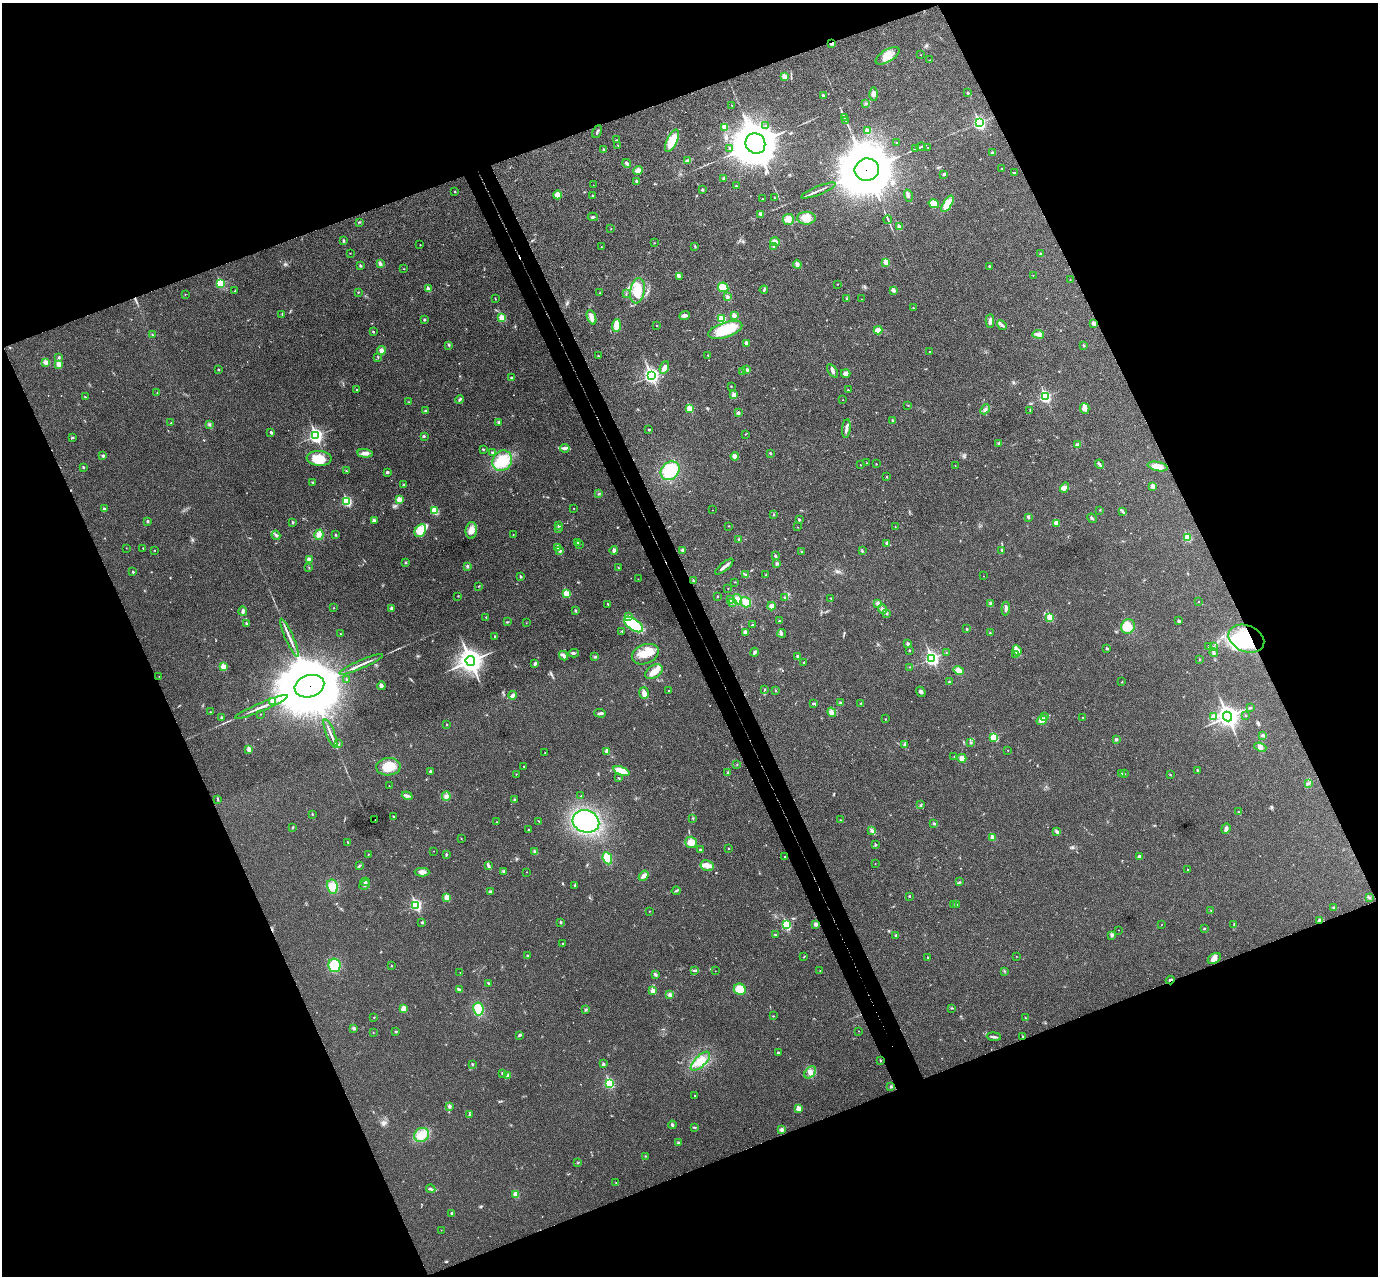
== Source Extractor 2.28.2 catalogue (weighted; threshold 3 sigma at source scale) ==
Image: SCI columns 55-5558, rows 178-5270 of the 5615 x 5574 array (HDU 1 of 3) = the unmasked area's bounding box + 8 px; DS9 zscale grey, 4 x 4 block average (1 PNG px = mean of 4 x 4 image px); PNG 1380 x 1278 px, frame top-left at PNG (2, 3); each listed source drawn as its Kron ellipse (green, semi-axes under 4 px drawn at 4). Shown black and unused: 44% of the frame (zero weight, under 3 of 4 exposures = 6% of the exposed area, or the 3 px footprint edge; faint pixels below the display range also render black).
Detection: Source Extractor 2.28.2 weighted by HDU 2 'WHT'. Background 0.0328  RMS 0.0049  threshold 0.0219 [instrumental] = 3 sigma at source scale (4.5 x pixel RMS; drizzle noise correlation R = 1.50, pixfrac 1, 0.05/0.05 arcsec/px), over >= 5 px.
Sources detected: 548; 1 too faint to see at this stretch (4 x 4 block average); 1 inside a brighter object's white glare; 1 cosmic-ray / hot-pixel residue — neither listed nor drawn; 3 coinciding with a brighter row at this scale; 13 inside a brighter listed object's ellipse — not listed separately; of the other 529, all 500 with FLUX_AUTO >= 0.726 (the completeness limit of this list) listed and drawn (29 fainter detections not listed), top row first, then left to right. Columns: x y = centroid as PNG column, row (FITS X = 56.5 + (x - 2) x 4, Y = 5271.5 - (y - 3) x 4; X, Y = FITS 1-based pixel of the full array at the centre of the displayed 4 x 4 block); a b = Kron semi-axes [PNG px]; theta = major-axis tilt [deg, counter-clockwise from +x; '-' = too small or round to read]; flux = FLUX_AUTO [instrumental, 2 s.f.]
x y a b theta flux
831 43 2 2 - 20
921 55 2 2 - 0.74
887 56 13 6 31 28
930 60 2 2 - 1
784 76 2 2 - 42
968 93 2 2 - 5.7
874 94 6 4 -89 10
823 95 3 2 - 3.2
866 104 2 2 - 1.5
732 105 2 2 - 0.94
844 117 4 2 - 2.7
846 121 2 2 - 1.5
979 123 3 2 - 430
765 126 2 2 - 2
725 127 2 2 - 58
867 131 2 2 - 38
597 132 7 2 64 4.1
616 140 2 2 - 0.94
672 141 12 5 64 55
896 142 2 2 - 1.3
755 143 10 9 - 9000
618 145 2 2 - 1.2
921 147 5 2 - 3.1
928 147 2 2 - 1.8
729 149 2 2 - 1.1
916 149 4 2 - 2.9
604 150 2 2 - 10
993 153 4 3 - 5.5
688 161 2 2 - 1.8
627 163 4 2 - 7.3
1002 168 2 2 - 1.2
638 170 5 3 - 21
867 170 12 11 - 19000
1014 173 2 2 - 2.6
944 174 2 2 - 1.8
723 179 3 2 - 3
636 181 2 2 - 10
593 185 2 2 - 0.75
736 186 2 2 - 1.6
702 190 2 2 - 10
818 190 18 2 22 9.7
455 192 2 2 - 2.1
557 195 4 4 - 17
592 196 2 2 - 5.3
908 196 6 3 -74 6.3
774 198 2 2 - 2.3
762 199 2 2 - 0.83
934 204 5 4 - 37
948 204 9 4 59 44
761 214 4 3 - 5.1
593 217 5 2 - 4.1
806 218 9 6 0 22
788 220 5 5 - 13
888 220 4 2 - 3.2
359 222 2 2 - 1.2
899 227 2 2 - 27
611 229 2 2 - 0.92
343 240 3 2 - 2
775 242 5 3 - 16
654 243 2 2 - 0.86
420 245 2 2 - 2
695 246 3 2 - 2.1
773 246 3 2 - 1.8
601 247 2 2 - 0.81
350 253 2 2 - 0.91
1041 254 2 2 - 9
885 262 2 2 - 37
380 264 3 3 - 7
797 264 4 4 - 7.9
360 266 2 2 - 10
989 266 2 2 - 3
403 269 2 2 - 0.83
1033 275 2 2 - 1.5
679 276 3 2 - 2.7
1070 280 2 2 - 0.85
220 283 2 2 - 170
837 284 2 2 - 1.1
723 287 5 4 - 32
428 289 2 2 - 26
764 290 4 2 - 3.8
893 290 2 2 - 22
235 291 2 2 - 4.7
637 291 13 7 79 54
358 292 2 2 - 2.8
599 293 2 2 - 1.1
185 294 2 2 - 1.3
626 294 2 2 - 1
727 297 3 3 - 3.8
495 299 2 2 - 2.3
847 299 3 2 - 2.5
862 299 2 2 - 1.5
913 308 2 2 - 1.1
282 315 2 2 - 1.7
685 315 5 3 - 6.9
734 315 2 2 - 34
592 317 7 3 -68 16
502 318 2 2 - 95
722 319 2 2 - 120
424 320 2 2 - 9.3
990 321 7 3 87 9
1094 323 2 2 - 28
616 325 6 3 86 40
657 325 2 2 - 1.8
1002 325 5 2 - 6.1
725 330 18 7 18 110
878 330 4 3 - 21
373 332 2 2 - 2.5
1038 334 6 3 -7 9.1
152 335 2 2 - 1.5
746 343 2 2 - 30
449 345 3 2 - 3.6
1084 345 2 2 - 8.1
381 351 4 4 - 8.8
930 351 2 2 - 1.3
708 355 2 2 - 2
598 356 2 2 - 1.6
59 357 3 2 - 2.7
378 357 4 2 - 1.7
46 362 4 3 - 10
59 364 2 2 - 48
664 367 6 4 68 13
218 369 2 2 - 4.4
747 369 4 3 - 4
833 371 7 3 -55 8.1
743 372 3 3 - 4.7
846 373 5 4 - 8.3
651 376 3 3 - 840
511 378 2 2 - 7.5
731 386 2 2 - 1.4
357 389 2 2 - 2.3
848 390 2 2 - 3.6
157 393 2 2 - 1.1
734 395 2 2 - 43
85 397 3 2 - 1.3
1045 397 3 2 - 400
460 399 4 2 - 4.1
843 400 2 2 - 0.86
409 402 2 2 - 1.4
908 405 2 2 - 1.2
1085 408 5 4 - 9.2
690 409 2 2 - 100
985 409 5 3 - 6.1
425 411 2 2 - 2.6
1030 411 3 2 - 1.8
738 413 3 3 - 4.2
893 420 2 2 - 3.1
498 422 2 2 - 3
171 423 2 2 - 1.2
209 424 2 2 - 2.7
846 429 9 2 84 8.5
649 430 2 2 - 2.9
271 432 3 2 - 4
746 434 2 2 - 1.2
316 436 3 2 - 720
424 436 2 2 - 7
73 438 3 2 - 2.5
999 443 2 2 - 1.5
1077 444 3 2 - 3.6
565 448 5 3 - 7.1
483 449 2 2 - 4.8
365 453 8 3 -4 12
492 453 3 2 - 4.5
770 453 3 2 - 2.3
103 456 2 2 - 11
735 456 4 3 - 14
319 458 12 7 -4 43
502 461 11 9 56 78
867 463 2 2 - 0.77
876 464 2 2 - 1.4
1099 464 5 2 - 5.4
860 465 2 2 - 1.1
955 465 2 2 - 1.6
1158 466 10 4 -13 22
83 467 2 2 - 6.2
346 471 3 2 - 1.6
670 471 10 8 45 100
387 472 3 2 - 5
887 477 2 2 - 1.6
312 482 2 2 - 1.7
404 484 3 2 - 2.3
1153 486 2 2 - 28
1064 488 5 3 - 11
599 493 2 2 - 1.8
399 499 2 2 - 58
347 501 2 2 - 260
574 508 2 2 - 1.1
104 509 2 2 - 11
712 510 2 2 - 1
1100 510 2 2 - 1.4
435 511 2 2 - 130
1123 512 4 2 - 3.8
773 514 2 2 - 2.1
1028 517 2 2 - 3.9
1092 518 5 2 - 3.7
799 519 3 2 - 3.6
374 520 3 3 - 6.6
147 521 2 2 - 8.5
292 522 2 2 - 7.4
1056 523 4 3 - 11
559 526 2 2 - 4.2
728 526 2 2 - 1.1
798 527 2 2 - 1.2
895 527 2 2 - 1.1
558 529 2 2 - 1.2
471 530 8 5 84 18
420 531 7 5 56 83
513 534 2 2 - 1.4
276 535 4 2 - 4.2
319 535 5 4 - 10
335 535 3 2 - 2
1188 538 2 2 - 100
738 539 2 2 - 2.3
578 543 2 2 - 5.1
887 543 4 2 - 5.2
580 544 2 2 - 0.84
558 547 2 2 - 23
126 548 2 2 - 1
143 548 2 2 - 2.2
155 550 2 2 - 0.87
614 550 4 3 - 6.4
682 550 4 2 - 5.2
1002 550 3 2 - 3
560 551 2 2 - 11
862 551 3 2 - 2.5
801 552 2 2 - 1.3
775 556 2 2 - 11
309 560 4 3 - 14
406 562 2 2 - 1.6
777 563 3 3 - 4.4
467 566 3 2 - 5
724 567 11 2 40 12
309 568 3 2 - 1.8
619 568 2 2 - 0.9
133 572 2 2 - 5.7
745 574 3 2 - 2.4
766 575 2 2 - 1.4
984 576 2 2 - 0.88
520 577 2 2 - 8.9
638 579 2 2 - 0.73
693 581 2 2 - 2.3
735 582 2 2 - 1
479 586 3 2 - 1.6
728 588 2 2 - 0.75
566 594 2 2 - 93
458 596 2 2 - 1.1
718 596 2 2 - 1.1
784 598 2 2 - 1.6
831 598 2 2 - 1.5
737 599 5 4 - 13
730 600 2 2 - 1.2
746 602 6 5 - 16
1198 602 2 2 - 1.3
732 603 3 2 - 3.1
878 603 3 3 - 5.3
608 604 3 2 - 2.4
991 604 3 3 - 5.9
771 606 4 3 - 9.6
333 608 2 2 - 2.1
392 608 2 2 - 19
1006 608 7 2 86 8.2
882 609 4 3 - 8.9
243 611 5 3 - 5.7
575 611 2 2 - 9.3
886 613 3 2 - 3.3
486 617 2 2 - 3.3
628 617 4 3 - 5.9
1050 617 2 2 - 91
779 621 2 2 - 2.5
1179 621 3 3 - 4.5
507 622 2 2 - 2.5
246 623 3 2 - 2.6
526 623 2 2 - 0.8
633 624 11 5 -36 120
752 625 2 2 - 2
1128 626 7 6 - 43
967 629 2 2 - 2.1
622 631 2 2 - 2.4
745 632 3 3 - 5.5
782 633 4 3 - 4
990 633 2 2 - 1.6
340 634 2 2 - 1.3
495 636 2 2 - 6.1
289 638 21 2 -67 17
1246 639 19 13 -23 140
908 644 2 2 - 19
1209 646 2 2 - 1.5
1213 646 2 2 - 0.98
1107 649 2 2 - 9.2
1017 650 5 3 - 21
909 651 2 2 - 4.3
755 652 4 2 - 5.9
1214 652 4 2 - 3.8
573 653 5 2 - 5.2
946 653 2 2 - 1.4
645 654 14 9 23 42
1015 654 3 2 - 2.3
564 656 5 3 - 6.8
595 657 4 2 - 3.1
797 657 2 2 - 1.5
932 658 3 2 - 680
1200 659 2 2 - 1.7
470 661 5 4 - 2200
804 662 2 2 - 1.5
535 663 3 2 - 5.2
361 664 23 2 24 16
223 667 2 2 - 79
910 667 2 2 - 0.94
959 671 5 4 - 19
654 672 9 6 36 27
159 676 2 2 - 0.73
347 679 3 2 - 2.5
950 682 3 2 - 2.8
1122 682 2 2 - 1.4
309 686 15 11 16 33000
381 686 4 3 - 11
764 689 3 2 - 1.9
669 690 2 2 - 1.1
776 690 2 2 - 1.6
921 692 5 3 - 7.3
644 693 6 4 -73 15
513 695 4 2 - 9.3
272 701 2 2 - 27
840 703 3 2 - 2.8
861 703 2 2 - 1.1
813 704 3 2 - 3
261 707 29 2 23 22
1250 708 3 2 - 2.5
210 712 2 2 - 1.6
832 712 5 3 - 7.3
600 713 6 3 -2 6
261 714 2 2 - 0.75
1245 715 2 2 - 3.5
1045 716 2 2 - 1.2
1227 716 5 4 - 1400
1083 717 2 2 - 2.1
1214 717 3 3 - 11
222 718 2 2 - 12
885 719 2 2 - 1.4
1042 720 5 3 - 8.7
447 725 2 2 - 4.2
330 734 15 2 -68 12
1263 735 3 2 - 4.3
994 738 2 2 - 130
1116 740 3 2 - 5.1
971 742 2 2 - 2.7
339 744 4 2 - 2.9
904 744 3 3 - 3.8
1260 747 6 4 -22 8.1
249 749 2 2 - 35
1008 750 2 2 - 1.3
607 751 2 2 - 38
545 753 2 2 - 2.2
954 757 2 2 - 0.87
962 758 4 4 - 11
737 765 2 2 - 1
524 766 2 2 - 2.1
388 767 12 8 2 46
1197 770 2 2 - 8.5
430 771 2 2 - 7
621 771 8 4 -20 43
727 773 2 2 - 2.2
516 774 2 2 - 2
1122 774 2 2 - 12
1124 774 2 2 - 2
1170 775 2 2 - 1.9
618 778 2 2 - 1.6
1308 783 2 2 - 1.3
389 786 2 2 - 0.77
407 796 5 3 - 7.3
446 796 4 3 - 7.1
581 796 2 2 - 1.2
218 799 3 2 - 1.5
515 799 2 2 - 4.2
920 805 2 2 - 1.4
1238 812 2 2 - 1.9
312 814 2 2 - 4.8
393 816 2 2 - 4
693 818 2 2 - 1.6
375 820 2 2 - 0.92
840 820 2 2 - 1
539 821 3 2 - 1.8
586 821 13 11 -15 310
497 822 2 2 - 1.4
934 824 2 2 - 8.1
293 827 3 2 - 2.6
1226 829 5 3 - 11
529 830 2 2 - 4.4
872 831 3 3 - 4.7
1057 831 4 2 - 5.3
992 837 2 2 - 37
461 838 2 2 - 0.75
348 842 2 2 - 1.7
691 842 6 5 - 26
875 845 2 2 - 7.9
728 849 2 2 - 1.1
700 850 3 2 - 1.9
434 851 2 2 - 0.95
535 852 3 3 - 6.1
368 854 2 2 - 1
446 854 3 2 - 3.1
1139 856 2 2 - 19
785 857 2 2 - 2
607 858 6 4 -66 51
875 864 2 2 - 0.74
707 865 6 5 - 15
359 866 3 2 - 2
488 866 4 2 - 4.2
1188 869 2 2 - 3.9
503 871 3 2 - 2.7
422 872 7 4 -1 15
526 872 2 2 - 1.1
644 876 5 4 - 9.6
365 882 4 2 - 3.7
959 882 2 2 - 1.8
365 885 5 2 - 5.4
575 885 4 2 - 4.1
332 886 7 5 -75 19
490 891 3 3 - 4.1
676 891 4 2 - 3.4
909 896 2 2 - 6.5
447 898 2 2 - 65
1370 898 2 2 - 1
956 904 3 2 - 3.3
416 905 3 2 - 370
953 905 2 2 - 0.89
1334 908 3 2 - 3.7
649 911 2 2 - 0.98
1211 911 2 2 - 1.2
1320 920 4 3 - 7.8
422 922 3 2 - 3.4
560 922 2 2 - 9.9
816 924 2 2 - 8.7
1162 924 2 2 - 0.78
1234 924 2 2 - 2.4
787 925 2 2 - 220
1204 929 2 2 - 4.9
1118 930 2 2 - 0.93
775 935 2 2 - 2.1
1112 935 3 3 - 3.7
896 936 3 2 - 4.2
562 943 2 2 - 1.5
528 955 2 2 - 5.5
1016 956 2 2 - 0.76
804 957 2 2 - 1.3
928 957 2 2 - 4.9
1214 959 7 5 33 17
334 965 7 6 - 56
391 966 2 2 - 2.8
695 970 3 2 - 2.8
715 971 2 2 - 0.98
820 971 2 2 - 1.3
1004 971 2 2 - 1.2
460 972 2 2 - 1.1
655 975 3 3 - 4.8
1170 980 4 2 - 3.9
489 983 3 2 - 2.4
459 989 2 2 - 2
740 989 6 5 - 50
653 991 2 2 - 56
670 995 4 3 - 8.9
951 1008 2 2 - 1.9
404 1009 3 3 - 28
478 1009 6 5 - 47
585 1010 2 2 - 1.3
773 1016 2 2 - 1
374 1017 2 2 - 1.5
1025 1018 2 2 - 1.2
354 1028 3 2 - 2.6
858 1031 2 2 - 1.1
373 1032 2 2 - 1.2
396 1032 3 2 - 3.1
519 1035 4 2 - 3.2
1022 1036 2 2 - 1.9
994 1037 7 2 -6 6.8
778 1053 2 2 - 8.5
880 1060 2 2 - 5.9
700 1061 12 5 44 29
472 1064 2 2 - 8.4
603 1064 2 2 - 10
810 1072 7 4 49 13
502 1073 3 2 - 3.4
508 1075 4 3 - 5.9
609 1083 2 2 - 280
891 1087 2 2 - 1.9
694 1095 2 2 - 1.8
449 1106 2 2 - 18
798 1109 2 2 - 39
469 1115 4 2 - 3.5
672 1125 4 2 - 4.6
695 1127 3 2 - 2.3
781 1129 3 3 - 4.6
422 1135 8 6 35 27
678 1142 3 2 - 3.4
645 1156 2 2 - 1.6
578 1163 2 2 - 1.6
616 1183 2 2 - 2.3
431 1189 5 2 - 5.2
516 1194 2 2 - 71
452 1213 3 2 - 4
441 1230 2 2 - 0.88
Overlapping masked pixels (flux is a lower limit): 6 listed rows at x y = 831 43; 867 170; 1246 639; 309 686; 1320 920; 1170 980
Diffuse or blended objects may show on this block-average render without a row.